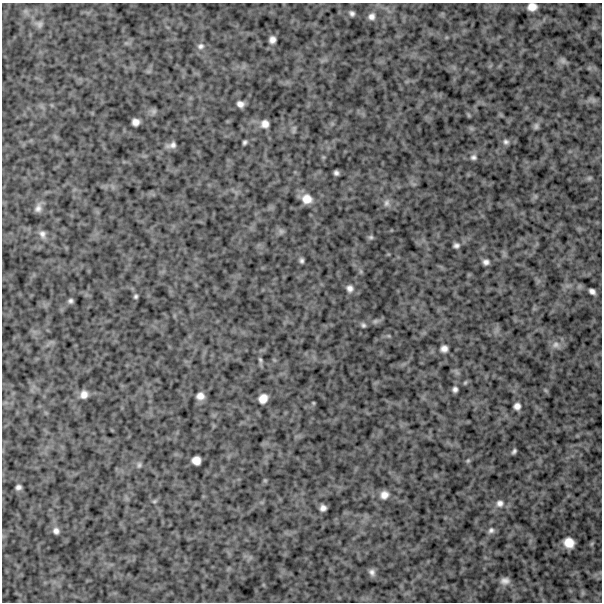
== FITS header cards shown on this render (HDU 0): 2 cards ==
NAXIS1  =                  600
NAXIS2  =                  600

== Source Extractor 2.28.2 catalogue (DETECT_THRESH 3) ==
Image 600 x 600 px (HDU 0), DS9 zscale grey, 1 PNG px = 1 image px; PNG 604 x 604 px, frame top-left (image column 1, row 600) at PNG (2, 3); no overlay
Background 984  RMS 180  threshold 554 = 3 sigma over >= 5 px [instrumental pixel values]
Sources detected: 63; all 63 listed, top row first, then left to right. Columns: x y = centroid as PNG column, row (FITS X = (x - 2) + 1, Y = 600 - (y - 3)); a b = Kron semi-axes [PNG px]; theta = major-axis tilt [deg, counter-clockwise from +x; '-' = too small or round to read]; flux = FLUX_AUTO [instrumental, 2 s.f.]
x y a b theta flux
532 7 8 7 - 100000
352 13 5 4 - 34000
371 16 9 8 - 59000
39 24 9 8 - 43000
272 40 6 6 - 62000
201 46 10 8 11 51000
563 61 10 7 -33 41000
593 100 8 5 -45 37000
240 104 6 5 - 61000
154 111 8 8 - 34000
468 115 6 4 -88 15000
135 122 7 6 - 72000
265 124 9 9 - 86000
536 126 8 7 - 35000
294 130 12 4 82 28000
245 142 5 3 - 26000
506 142 8 7 - 39000
172 145 11 6 17 57000
323 157 6 4 -72 15000
473 157 9 8 - 45000
336 173 5 4 - 36000
589 178 7 5 21 22000
307 199 12 11 - 150000
387 203 11 8 85 55000
38 208 11 8 68 65000
281 231 9 7 56 35000
42 234 11 9 -65 63000
371 237 7 5 13 24000
456 245 6 5 - 40000
302 261 6 4 -89 30000
486 262 6 5 - 49000
350 288 9 9 - 62000
592 291 6 5 - 49000
136 296 5 4 - 24000
70 301 5 5 - 30000
375 321 9 5 26 36000
363 325 6 6 - 30000
556 345 12 9 4 79000
444 349 8 8 - 63000
260 360 10 5 -72 29000
465 383 6 4 53 16000
455 389 5 5 - 39000
545 390 6 4 -71 18000
84 394 9 8 - 86000
200 396 8 7 - 82000
263 398 8 7 - 110000
313 403 4 4 - 13000
517 406 7 6 - 64000
514 451 5 3 - 28000
196 460 8 7 - 100000
468 461 6 5 - 19000
139 465 8 6 82 30000
265 480 6 4 0 13000
18 487 5 5 - 38000
384 495 10 9 - 92000
154 501 7 5 20 20000
500 503 10 9 - 69000
323 508 6 6 - 56000
491 530 8 8 - 42000
56 531 8 7 - 52000
569 543 9 9 - 160000
372 572 9 8 - 56000
505 581 10 7 2 70000
At the frame edge (FLAGS 8, measured only in part): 1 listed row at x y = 532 7